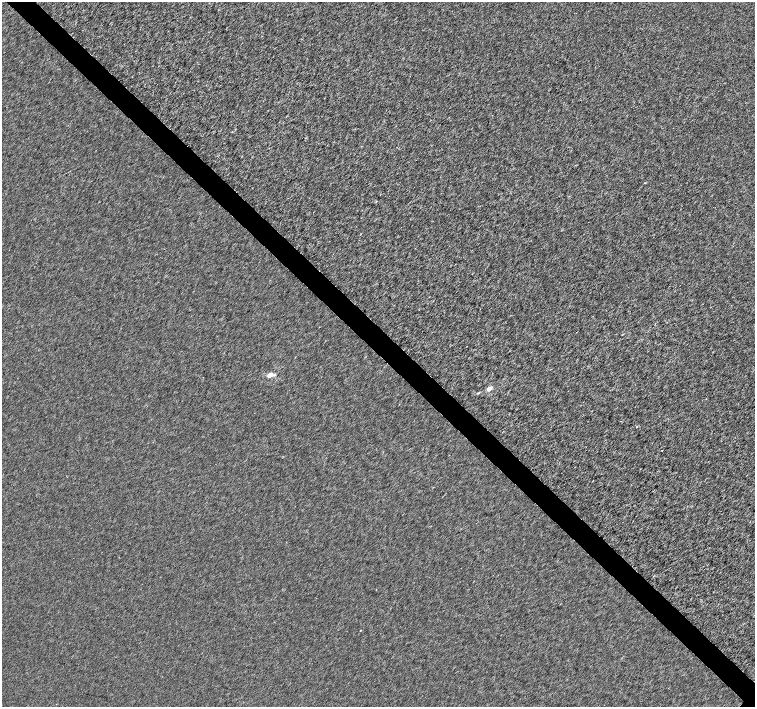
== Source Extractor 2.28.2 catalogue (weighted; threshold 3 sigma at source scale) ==
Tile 11 of 4 x 4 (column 3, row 3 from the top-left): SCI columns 3013-4517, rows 1566-2975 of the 6028 x 6015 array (HDU 1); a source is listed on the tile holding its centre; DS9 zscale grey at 2 x 2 block average (1 PNG px = mean of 2 x 2 image px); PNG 757 x 709 px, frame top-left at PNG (2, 2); no overlay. Shown black and unused: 4% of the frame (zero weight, under 3 of 6 exposures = <1% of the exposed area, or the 3 px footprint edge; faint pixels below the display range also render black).
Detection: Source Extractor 2.28.2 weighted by HDU 2 'WHT'; one run over the whole footprint, this tile lists its part. Background 1.17e-04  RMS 0.0017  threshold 0.00676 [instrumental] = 3 sigma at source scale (4.09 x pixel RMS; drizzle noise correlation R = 1.36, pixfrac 0.8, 0.0396/0.0396 arcsec/px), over >= 5 px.
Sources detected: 5; all 5 listed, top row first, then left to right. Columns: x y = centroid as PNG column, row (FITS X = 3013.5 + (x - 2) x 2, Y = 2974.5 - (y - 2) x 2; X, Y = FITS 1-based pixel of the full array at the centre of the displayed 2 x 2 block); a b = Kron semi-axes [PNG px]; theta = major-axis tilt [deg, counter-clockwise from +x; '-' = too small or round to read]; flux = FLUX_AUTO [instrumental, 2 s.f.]
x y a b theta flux
270 374 7 5 34 1.8
489 389 7 4 28 1.4
637 427 3 2 - 0.23
662 450 2 2 - 0.21
360 630 2 2 - 0.26